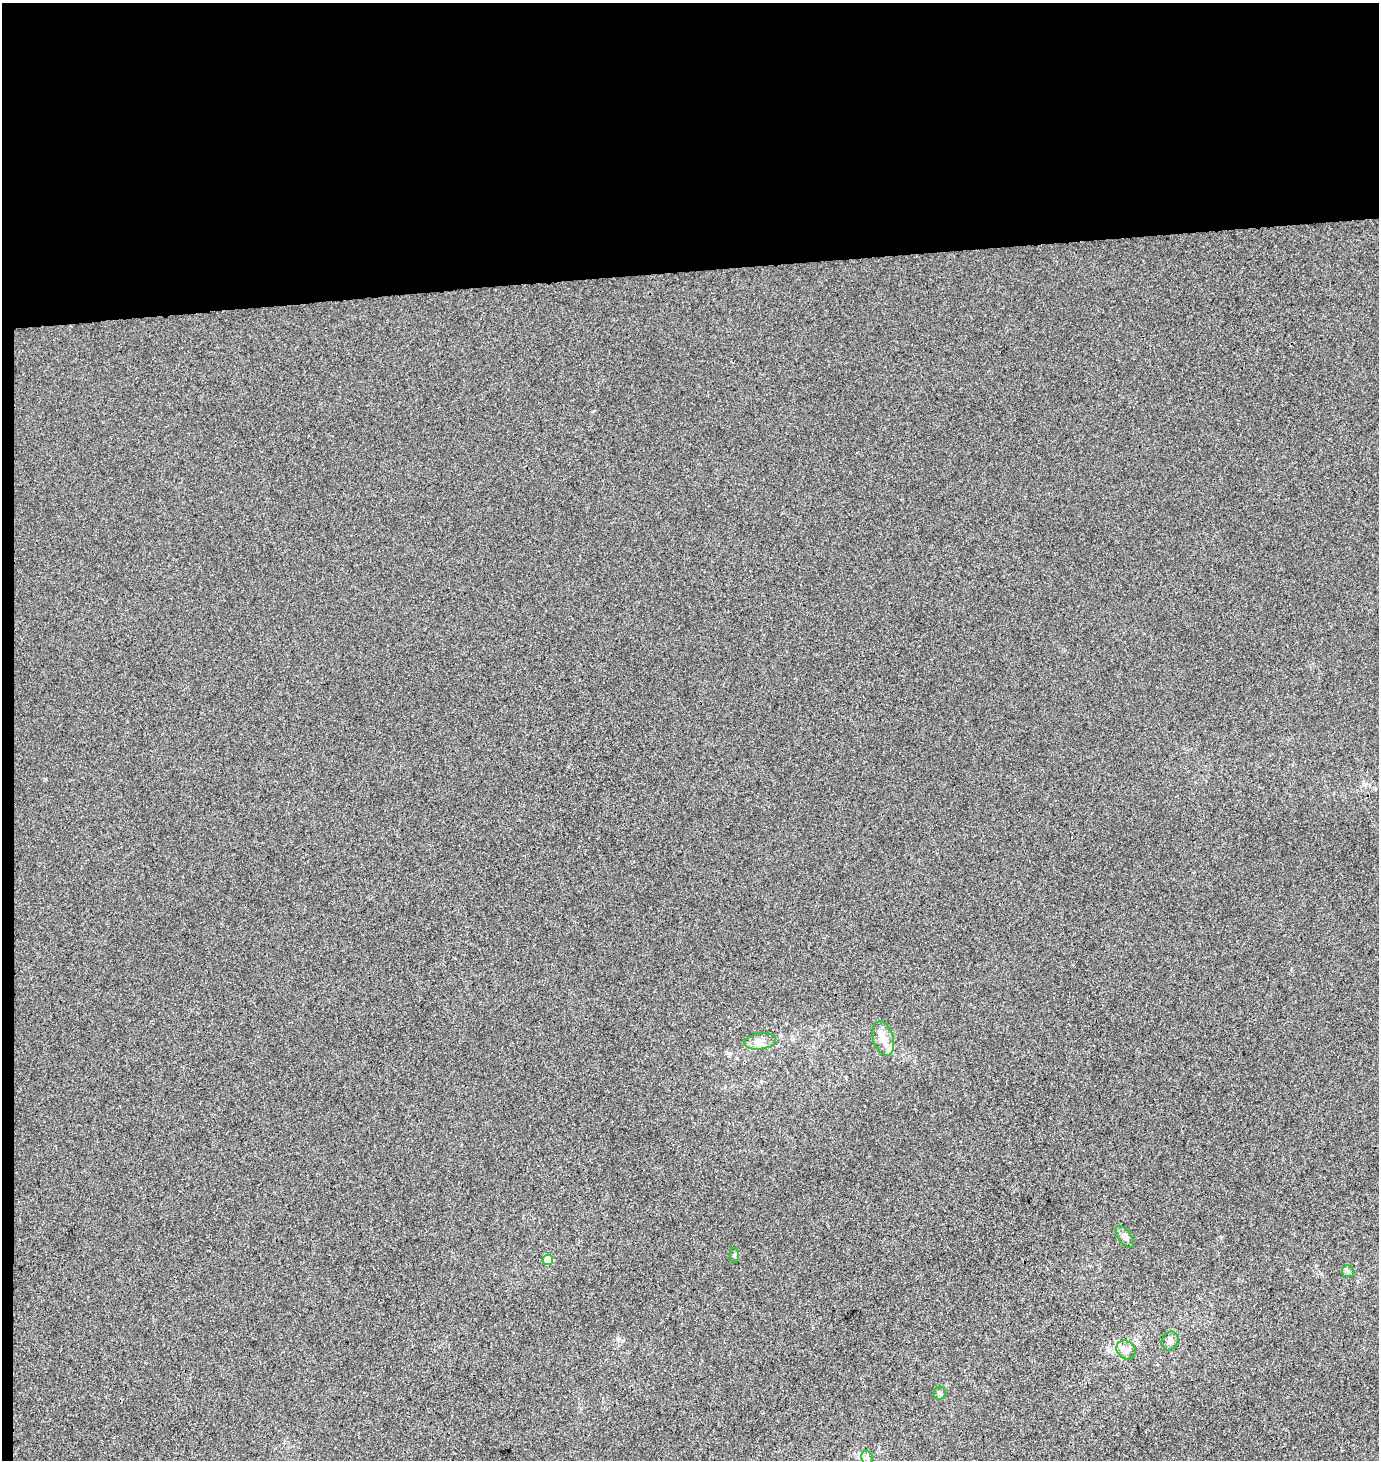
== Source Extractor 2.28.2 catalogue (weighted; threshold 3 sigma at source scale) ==
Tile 1 of 3 x 3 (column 1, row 1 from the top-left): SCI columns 38-1414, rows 2972-4429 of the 4171 x 4484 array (HDU 1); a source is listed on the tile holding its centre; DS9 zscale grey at full resolution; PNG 1381 x 1462 px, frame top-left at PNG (2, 3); each listed source drawn as its Kron ellipse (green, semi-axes under 4 px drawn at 4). Shown black and unused: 19% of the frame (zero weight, under 3 of 4 exposures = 5% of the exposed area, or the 3 px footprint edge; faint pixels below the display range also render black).
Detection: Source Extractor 2.28.2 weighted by HDU 2 'WHT'; one run over the whole footprint, this tile lists its part. Background -5.85e-04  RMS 0.0047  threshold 0.0212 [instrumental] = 3 sigma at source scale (4.5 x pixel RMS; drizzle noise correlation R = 1.50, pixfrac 1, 0.0396/0.0396 arcsec/px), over >= 5 px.
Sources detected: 13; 3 inside a brighter listed object's ellipse — not listed separately; the other 10 listed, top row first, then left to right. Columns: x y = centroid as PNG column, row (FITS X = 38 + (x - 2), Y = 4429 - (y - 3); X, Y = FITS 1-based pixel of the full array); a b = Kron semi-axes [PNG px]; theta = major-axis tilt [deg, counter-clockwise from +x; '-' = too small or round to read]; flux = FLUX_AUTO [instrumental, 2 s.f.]
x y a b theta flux
883 1038 18 10 -74 5.1
760 1041 16 8 8 3.4
1125 1237 13 6 -55 1.9
735 1255 7 4 90 0.7
548 1260 5 5 - 14
1348 1271 6 6 - 1
1170 1341 9 8 - 2
1126 1350 10 8 -44 3
940 1393 6 6 - 1
867 1458 7 5 -69 1.2
Unlisted compact peaks at least as high as the median listed source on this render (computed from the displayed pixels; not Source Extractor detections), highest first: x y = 1221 1237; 593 411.